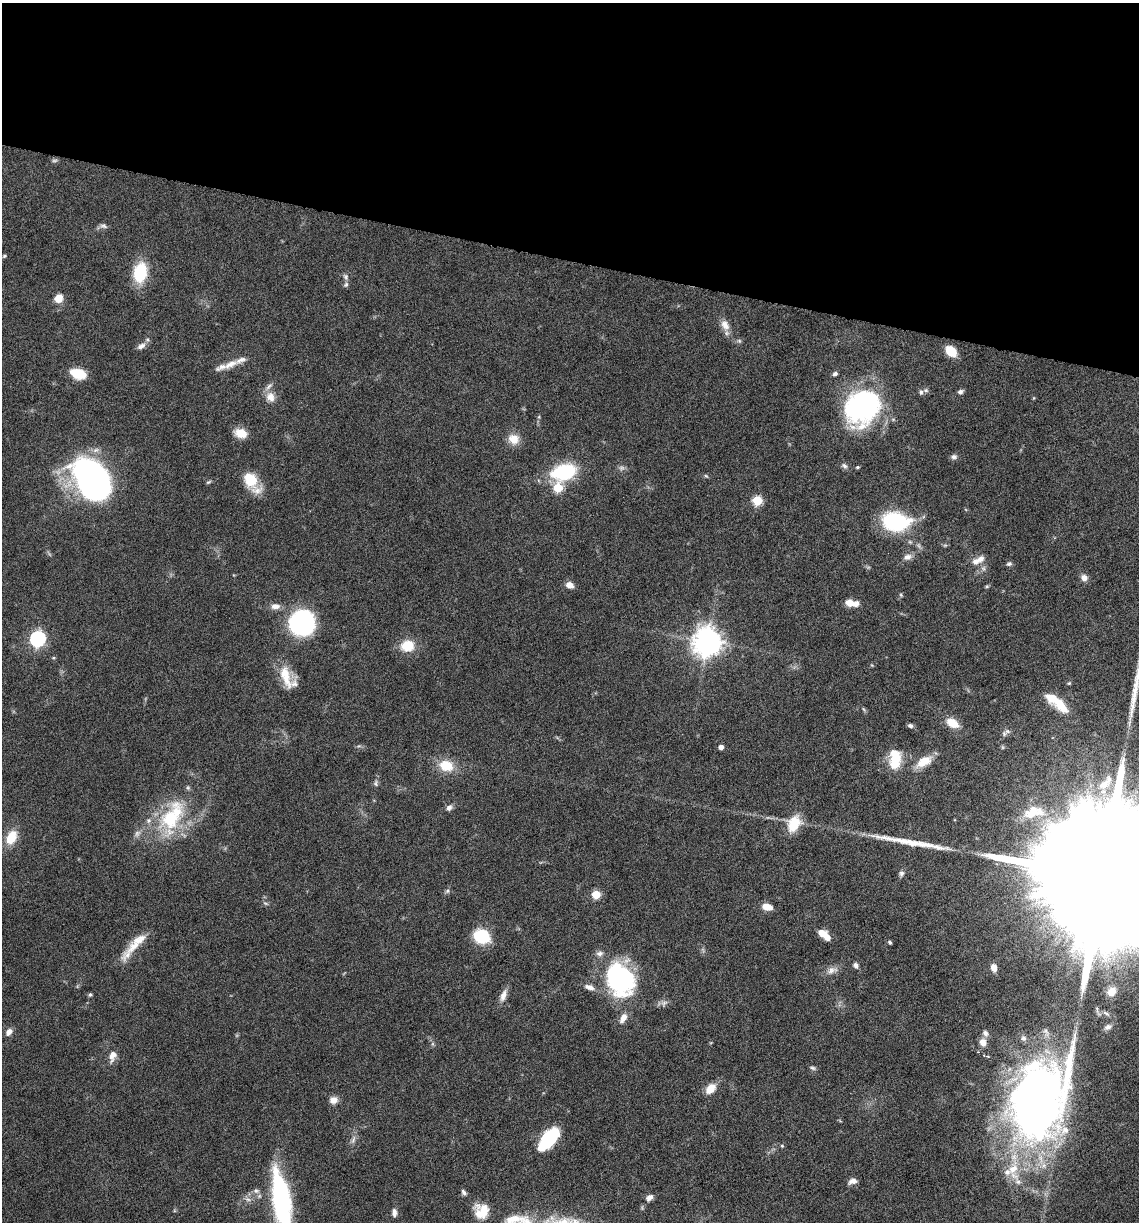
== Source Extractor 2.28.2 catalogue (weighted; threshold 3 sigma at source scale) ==
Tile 2 of 4 x 4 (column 2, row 1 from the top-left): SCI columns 1374-2510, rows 3659-4878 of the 4903 x 4881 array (HDU 1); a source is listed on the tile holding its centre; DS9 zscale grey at full resolution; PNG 1141 x 1224 px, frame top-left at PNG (2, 3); no overlay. Shown black and unused: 21% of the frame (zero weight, under 10 of 20 exposures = <1% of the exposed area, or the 3 px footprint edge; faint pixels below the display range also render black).
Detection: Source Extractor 2.28.2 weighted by HDU 2 'WHT'; one run over the whole footprint, this tile lists its part. Background 0.0404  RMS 0.0025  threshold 0.0103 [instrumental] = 3 sigma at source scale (4.09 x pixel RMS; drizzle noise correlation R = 1.36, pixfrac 0.8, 0.05/0.05 arcsec/px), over >= 5 px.
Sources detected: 124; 3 too faint to see at this stretch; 4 inside a brighter object's white glare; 2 long thin detections or spike segments (spike, bleed or trail) — not listed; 13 inside a brighter listed object's ellipse — not listed separately; the other 102 listed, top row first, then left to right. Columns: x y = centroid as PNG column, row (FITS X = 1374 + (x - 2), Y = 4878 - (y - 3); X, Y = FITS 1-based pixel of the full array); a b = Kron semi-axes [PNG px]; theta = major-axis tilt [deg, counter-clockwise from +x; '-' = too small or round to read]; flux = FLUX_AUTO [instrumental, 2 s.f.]
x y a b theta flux
103 226 10 7 -15 0.72
4 256 5 5 - 0.3
140 272 19 13 81 10
346 277 9 6 -60 0.66
58 298 8 7 - 3.1
725 325 15 10 -61 2.1
141 346 13 7 27 1.2
951 351 11 8 -45 4.7
231 364 24 9 27 2.3
78 374 13 8 -17 7.9
835 374 5 4 - 0.64
921 392 7 5 90 0.62
960 392 6 6 - 0.68
270 397 14 12 -71 2.2
1033 398 5 3 - 0.2
859 406 39 26 60 34
241 433 11 8 -15 4.4
514 439 14 13 - 2.8
954 457 8 6 12 0.71
844 466 8 5 -40 0.61
857 467 5 4 - 0.26
564 472 17 11 17 22
706 476 6 3 -19 0.29
93 479 29 21 -54 110
250 480 21 15 -60 6.2
208 482 7 4 26 0.32
558 488 6 5 - 9
757 500 5 5 - 12
895 522 19 13 -7 27
907 557 11 8 16 1.2
975 561 11 9 -11 1.6
1009 564 7 5 18 0.53
1084 578 8 7 - 1.3
570 585 8 6 -20 1.8
987 586 6 4 19 0.28
901 595 6 3 -72 0.26
850 603 7 6 - 2.7
275 606 12 7 3 1.5
302 623 22 21 - 36
38 639 7 6 - 55
707 642 9 9 - 330
407 646 15 12 6 5.1
286 676 33 12 -73 5.1
1069 683 5 4 - 0.29
1061 706 22 11 -54 4
952 723 15 9 -35 3.6
910 726 6 5 - 0.6
1004 734 7 5 -70 0.62
721 747 4 4 - 1
924 761 21 11 31 4
894 763 18 16 -59 4.5
446 766 19 14 -12 5.2
376 783 9 4 90 0.52
1104 785 20 11 27 4.7
449 808 8 6 48 0.88
1033 812 32 17 11 7.4
172 817 54 27 63 18
794 824 21 15 64 5.3
137 833 10 7 46 0.93
11 837 15 10 64 5.1
901 873 7 6 - 0.62
1102 876 66 25 -12 38000
447 891 7 5 24 0.48
596 895 5 5 - 9
767 907 9 6 -13 3.1
822 933 9 7 -26 2.6
482 936 17 14 -21 8.4
890 942 5 4 - 0.33
134 946 25 12 36 3.6
856 965 7 6 - 0.77
994 968 6 5 - 1.7
832 970 16 8 16 1.5
620 980 38 29 -65 30
589 987 12 7 -15 1.4
1112 991 8 7 - 2.7
90 995 5 4 - 0.35
503 995 17 7 70 1.6
623 1018 12 8 62 1.8
1107 1027 9 6 26 0.75
9 1032 9 7 52 1.1
985 1033 9 7 -58 0.69
1023 1038 7 7 - 0.67
983 1042 10 8 -76 1.5
112 1055 13 7 75 1.8
988 1056 4 3 - 0.24
813 1068 8 5 -17 0.48
711 1088 13 9 46 2.8
333 1100 10 8 3 1.5
1038 1101 77 48 69 180
549 1138 28 13 50 13
353 1139 12 5 67 0.82
782 1146 4 4 - 0.28
1007 1172 10 9 - 1.7
852 1181 11 6 18 1.2
256 1191 8 7 - 0.8
464 1192 8 5 -56 0.62
282 1196 64 17 -80 33
649 1197 9 6 40 1.1
248 1199 8 6 -20 0.84
481 1211 18 18 - 4.5
394 1213 10 5 90 0.95
515 1218 18 8 5 2.4
Isophote crosses this tile's border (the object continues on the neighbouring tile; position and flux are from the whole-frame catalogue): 2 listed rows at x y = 1102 876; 282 1196